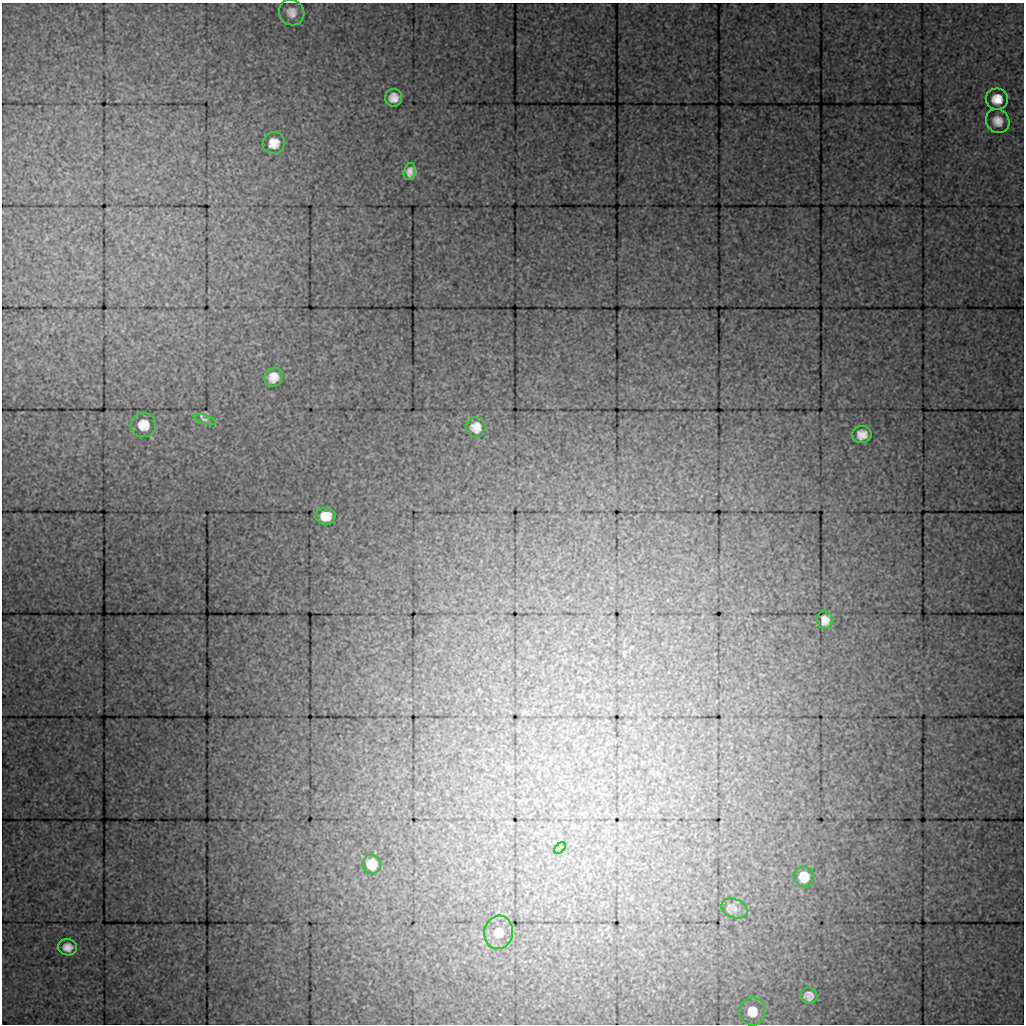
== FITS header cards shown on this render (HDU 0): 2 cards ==
NAXIS1  =                 1022 / length of data axis 1
NAXIS2  =                 1022 / length of data axis 2

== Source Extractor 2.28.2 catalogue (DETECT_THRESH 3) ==
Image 1022 x 1022 px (HDU 0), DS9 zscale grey, 1 PNG px = 1 image px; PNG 1026 x 1026 px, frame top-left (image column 1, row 1022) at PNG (2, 3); each listed source drawn as its Kron ellipse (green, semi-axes under 4 px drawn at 4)
Background 162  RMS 4.2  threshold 12.7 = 3 sigma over >= 5 px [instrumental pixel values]
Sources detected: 21; all 21 listed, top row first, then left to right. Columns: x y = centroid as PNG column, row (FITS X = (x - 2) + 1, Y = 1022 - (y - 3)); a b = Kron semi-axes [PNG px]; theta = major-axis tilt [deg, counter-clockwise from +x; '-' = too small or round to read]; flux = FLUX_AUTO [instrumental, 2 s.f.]
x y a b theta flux
292 12 13 12 - 2600
394 98 8 8 - 2200
997 99 11 10 - 3700
998 121 12 11 - 2700
274 143 11 11 - 3300
410 171 9 5 76 1500
273 377 10 9 - 2700
205 419 11 4 -17 800
144 425 12 12 - 3600
476 427 10 9 - 2600
862 435 10 8 4 2300
326 516 10 8 -1 3900
825 620 9 7 -81 1900
560 848 7 4 45 370
372 864 10 9 - 2300
804 877 10 10 - 3400
734 909 13 9 -19 1700
499 932 17 14 77 2500
68 947 9 8 - 2100
809 996 8 8 - 1600
752 1011 14 13 - 3600